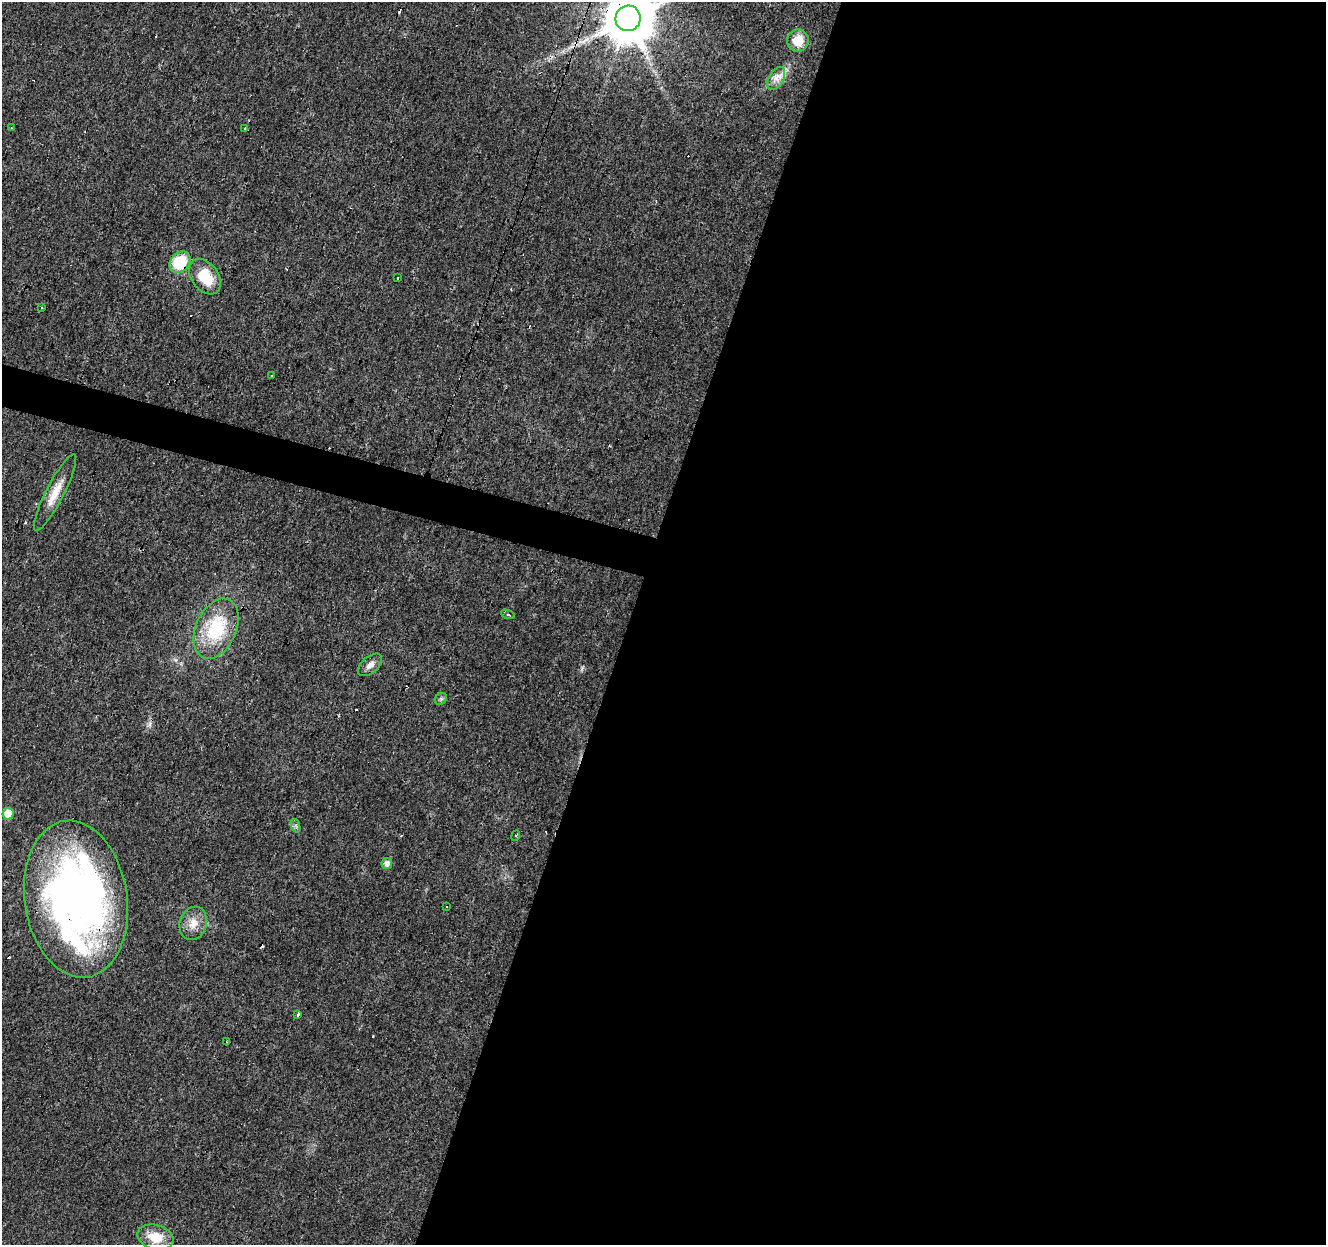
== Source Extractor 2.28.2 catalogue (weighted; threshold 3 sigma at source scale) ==
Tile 12 of 4 x 4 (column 4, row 3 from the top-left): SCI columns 3977-5300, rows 1522-2764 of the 5300 x 5466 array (HDU 1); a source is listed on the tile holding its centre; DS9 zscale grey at full resolution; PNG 1328 x 1247 px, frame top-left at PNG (2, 2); each listed source drawn as its Kron ellipse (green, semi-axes under 4 px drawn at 4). Shown black and unused: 54% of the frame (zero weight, under 3 of 4 exposures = <1% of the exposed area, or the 3 px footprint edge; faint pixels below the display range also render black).
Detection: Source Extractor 2.28.2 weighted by HDU 2 'WHT'; one run over the whole footprint, this tile lists its part. Background 0.0156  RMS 0.0032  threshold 0.0144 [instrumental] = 3 sigma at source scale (4.5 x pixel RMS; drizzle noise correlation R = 1.50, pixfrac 1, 0.0396/0.0396 arcsec/px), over >= 5 px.
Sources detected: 39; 12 cosmic-ray / hot-pixel residue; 1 long thin detection or spike segment (spike, bleed or trail) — neither listed nor drawn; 1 inside a brighter listed object's ellipse — not listed separately; the other 25 listed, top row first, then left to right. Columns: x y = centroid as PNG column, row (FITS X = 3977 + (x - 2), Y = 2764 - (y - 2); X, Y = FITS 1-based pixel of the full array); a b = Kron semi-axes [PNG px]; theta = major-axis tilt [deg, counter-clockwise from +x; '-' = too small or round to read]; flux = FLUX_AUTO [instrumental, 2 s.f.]
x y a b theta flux
628 18 13 12 - 1800
798 41 11 10 - 6.1
776 78 12 7 60 2.2
11 128 2 2 - 0.22
244 129 3 3 - 0.62
180 262 12 9 46 15
205 277 19 13 -54 9.8
397 278 3 3 - 0.81
41 307 3 3 - 0.61
271 376 3 2 - 0.23
55 493 43 9 63 6
508 614 7 4 -19 0.58
216 629 32 20 66 20
370 665 14 8 41 2.1
441 699 6 5 - 0.61
8 814 5 5 - 7.7
296 826 7 4 -71 0.57
516 835 5 3 - 0.43
387 864 5 5 - 2.2
76 899 79 51 -81 200
447 906 2 2 - 0.26
193 923 17 13 72 4.4
298 1014 4 3 - 1.2
227 1042 3 2 - 0.31
156 1237 18 12 -15 7.1
Overlapping masked pixels (flux is a lower limit): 4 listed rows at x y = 628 18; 180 262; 55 493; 76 899
Isophote crosses this tile's border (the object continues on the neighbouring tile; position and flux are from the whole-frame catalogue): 1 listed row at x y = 628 18